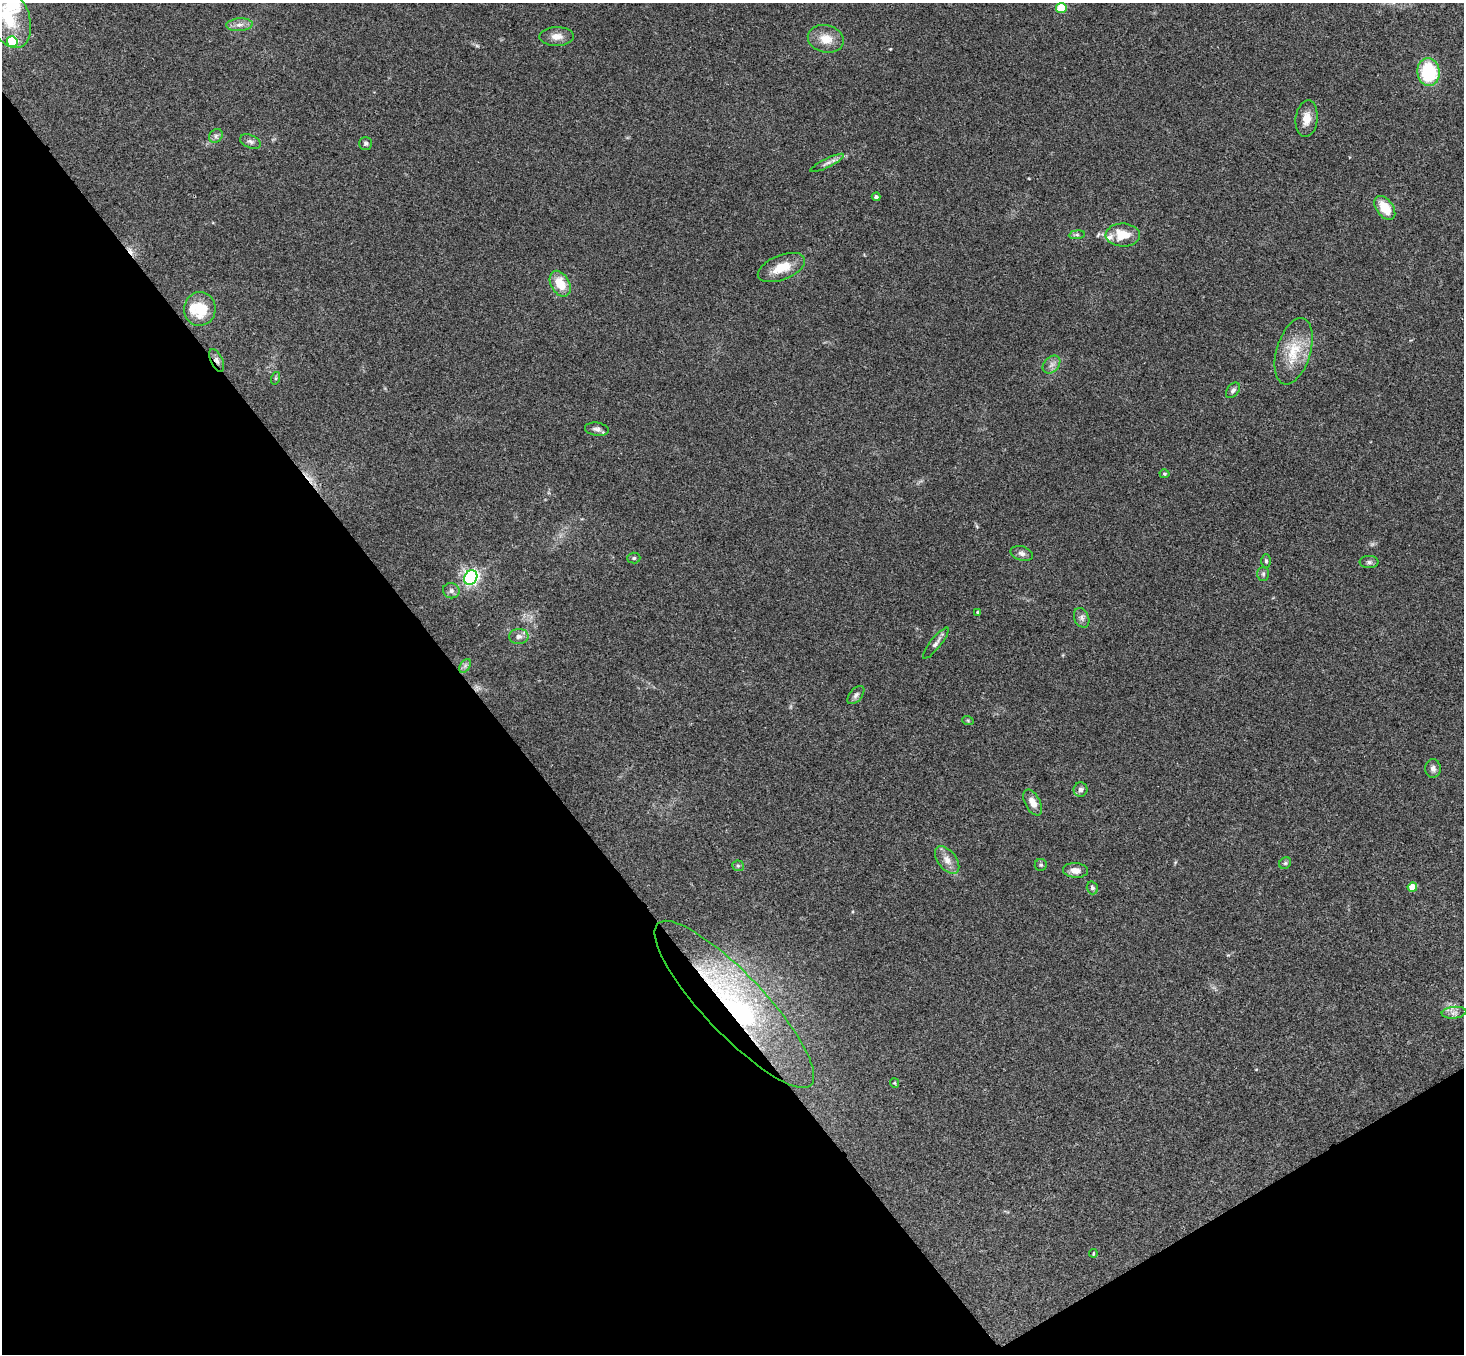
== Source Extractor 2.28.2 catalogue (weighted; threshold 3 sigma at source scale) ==
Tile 14 of 4 x 4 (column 2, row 4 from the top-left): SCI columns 1516-2977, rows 331-1682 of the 5950 x 5930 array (HDU 1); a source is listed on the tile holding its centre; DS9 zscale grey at full resolution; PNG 1466 x 1356 px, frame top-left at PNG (2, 3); each listed source drawn as its Kron ellipse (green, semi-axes under 4 px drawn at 4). Shown black and unused: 35% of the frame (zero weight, under 3 of 4 exposures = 6% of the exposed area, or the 3 px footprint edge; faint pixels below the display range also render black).
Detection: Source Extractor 2.28.2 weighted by HDU 2 'WHT'; one run over the whole footprint, this tile lists its part. Background 0.163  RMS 0.0074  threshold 0.0331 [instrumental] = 3 sigma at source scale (4.5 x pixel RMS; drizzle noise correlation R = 1.50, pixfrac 1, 0.05/0.05 arcsec/px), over >= 5 px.
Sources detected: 59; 1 inside a brighter object's white glare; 2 cosmic-ray / hot-pixel residue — neither listed nor drawn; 2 inside a brighter listed object's ellipse — not listed separately; the other 54 listed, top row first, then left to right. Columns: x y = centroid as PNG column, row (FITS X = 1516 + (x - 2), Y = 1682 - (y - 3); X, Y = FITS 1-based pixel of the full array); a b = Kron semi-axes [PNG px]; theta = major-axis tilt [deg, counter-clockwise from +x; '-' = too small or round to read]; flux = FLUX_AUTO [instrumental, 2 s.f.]
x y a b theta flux
1061 8 5 5 - 33
8 17 32 20 -66 32
239 25 13 6 4 4.2
557 36 17 9 1 6.4
826 39 18 13 -14 11
12 42 5 5 - 50
1428 72 14 11 -84 49
1307 119 18 11 84 8.6
216 136 7 6 - 2.1
250 142 11 6 -25 2.5
366 143 6 6 - 1.5
827 163 19 4 26 3.4
876 197 4 4 - 1.7
1385 208 13 8 -53 15
1077 235 8 4 8 1.5
1123 235 17 11 -1 15
781 268 25 12 22 15
560 284 14 9 -61 14
200 309 17 16 - 22
1294 351 34 17 73 24
217 360 12 6 -64 3
1051 365 10 7 45 3.6
276 378 6 4 72 0.99
1233 390 9 5 51 2.2
597 429 12 6 -8 2.8
1164 474 5 4 - 0.88
1022 553 11 7 -16 2.8
634 558 6 5 - 1.2
1266 561 6 5 - 1.3
1369 562 9 6 0 2
1263 574 7 6 - 1.5
471 577 7 6 - 220
451 591 8 7 - 2.6
978 612 3 3 - 1.3
1082 618 10 7 -66 2.7
519 636 9 7 3 3.1
936 643 19 5 51 3.4
465 666 8 5 56 2
856 695 11 6 49 2.4
968 721 6 4 -20 0.87
1433 768 9 8 - 3
1081 790 7 7 - 2.3
1033 802 14 7 -62 6.7
947 860 16 9 -52 6.5
1285 863 6 5 - 1.3
1041 865 6 6 - 1.2
738 866 6 5 - 1.1
1075 870 12 7 -3 5.9
1412 887 5 4 - 14
1092 888 6 5 - 2
734 1004 111 30 -47 150
1454 1013 12 6 6 3.2
894 1083 5 4 - 0.74
1093 1253 4 2 - 0.59
Overlapping masked pixels (flux is a lower limit): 2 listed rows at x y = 217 360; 734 1004
Isophote crosses this tile's border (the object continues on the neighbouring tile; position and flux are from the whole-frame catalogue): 1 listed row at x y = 8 17